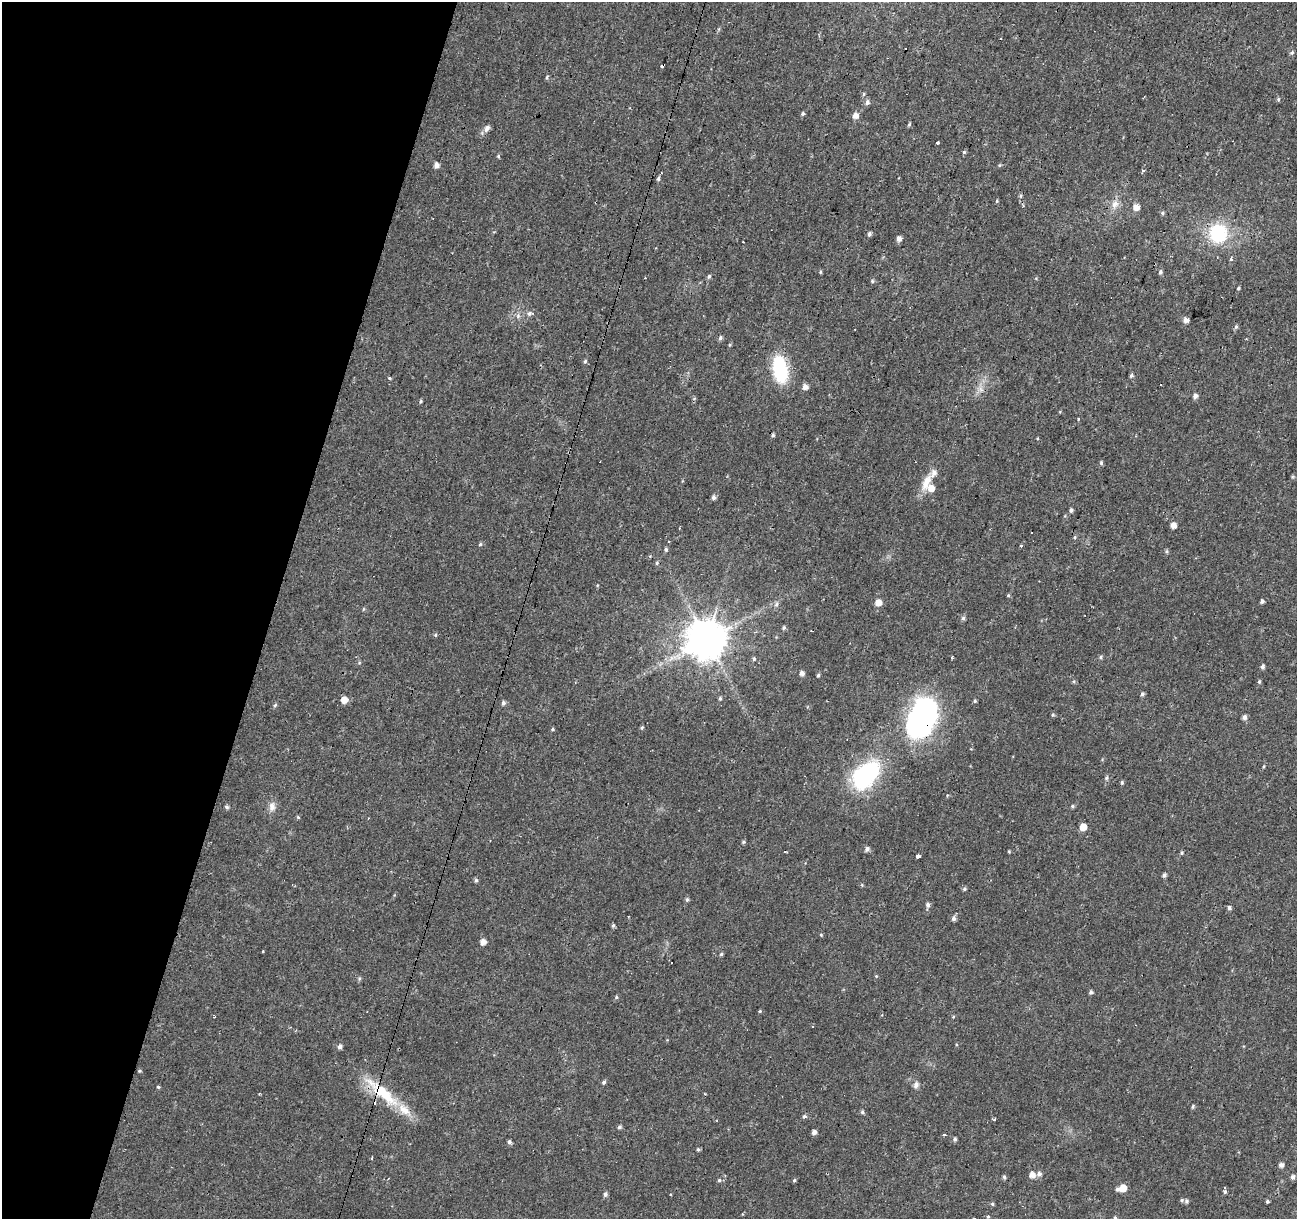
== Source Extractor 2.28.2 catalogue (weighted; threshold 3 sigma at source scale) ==
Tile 9 of 4 x 4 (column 1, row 3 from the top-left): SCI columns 1-1295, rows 1435-2651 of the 5186 x 5364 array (HDU 1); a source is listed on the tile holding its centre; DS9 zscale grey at full resolution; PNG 1299 x 1221 px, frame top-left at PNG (2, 2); no overlay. Shown black and unused: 21% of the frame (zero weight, under 2 of 3 exposures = <1% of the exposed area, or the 3 px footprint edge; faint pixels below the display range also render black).
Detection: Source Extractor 2.28.2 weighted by HDU 2 'WHT'; one run over the whole footprint, this tile lists its part. Background 0.024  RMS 0.0033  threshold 0.015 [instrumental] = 3 sigma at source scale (4.5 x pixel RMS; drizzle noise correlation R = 1.50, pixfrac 1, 0.0396/0.0396 arcsec/px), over >= 5 px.
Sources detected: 163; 14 cosmic-ray / hot-pixel residue — not listed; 6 inside a brighter listed object's ellipse — not listed separately; the other 143 listed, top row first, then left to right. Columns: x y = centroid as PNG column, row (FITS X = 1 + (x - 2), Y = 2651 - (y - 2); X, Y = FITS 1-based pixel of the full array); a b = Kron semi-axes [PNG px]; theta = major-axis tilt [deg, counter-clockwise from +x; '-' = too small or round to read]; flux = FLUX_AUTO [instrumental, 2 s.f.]
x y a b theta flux
1292 53 6 5 - 0.55
547 77 7 4 72 0.44
864 94 5 3 - 0.45
1278 99 6 4 71 0.46
867 102 6 5 - 1.1
803 114 5 5 - 0.51
855 116 6 6 - 2.1
909 124 5 4 - 0.46
487 128 9 7 46 1.3
938 143 3 3 - 1.2
498 156 5 3 - 0.36
437 165 5 5 - 1.9
999 165 5 4 - 0.41
658 179 5 4 - 0.63
1020 196 5 4 - 0.47
997 201 5 4 - 0.34
1115 204 11 9 58 2.4
1136 207 5 5 - 3.3
1163 213 6 4 -90 0.45
1218 233 18 16 87 21
869 234 6 4 59 0.75
899 239 5 5 - 1.6
1231 259 3 3 - 2.3
820 272 4 4 - 0.39
1160 272 5 4 - 0.68
709 276 7 4 62 0.57
872 281 5 5 - 0.49
1238 288 5 4 - 0.41
529 314 6 6 - 0.91
1186 320 5 5 - 2
1236 327 6 5 - 0.59
720 338 6 5 - 0.71
585 361 5 5 - 0.53
780 369 21 11 -80 28
1131 376 5 5 - 0.57
390 378 3 3 - 2.9
1161 385 3 3 - 1.5
805 387 5 5 - 1.9
981 389 7 4 -71 0.95
1195 396 5 5 - 1.2
420 401 5 4 - 0.44
773 435 5 4 - 0.53
1101 463 6 5 - 0.52
926 483 25 10 66 4.7
714 497 5 4 - 1
1071 510 5 4 - 0.67
1173 525 5 5 - 2.2
1075 537 5 3 - 0.37
668 542 3 2 - 0.29
480 544 5 4 - 0.46
666 549 5 4 - 0.55
1167 551 5 5 - 0.51
657 563 5 5 - 0.44
1008 595 5 4 - 0.36
1262 601 4 4 - 0.73
878 603 5 5 - 3.4
776 604 7 5 85 0.82
363 609 5 3 - 0.32
963 618 6 5 - 0.72
784 628 6 5 - 0.54
435 635 5 4 - 0.44
707 640 11 11 - 1000
1101 657 5 4 - 0.51
754 659 5 4 - 0.51
1262 667 5 4 - 0.75
802 673 5 5 - 1.3
818 675 5 4 - 0.48
1074 681 5 4 - 0.4
1259 682 5 4 - 0.48
1142 694 5 4 - 0.68
720 698 5 4 - 0.47
344 700 5 5 - 3.5
975 701 4 4 - 0.45
503 703 5 5 - 0.86
275 705 6 4 52 0.54
1053 715 5 5 - 0.42
1244 717 5 5 - 1.2
922 718 41 25 67 76
642 728 5 4 - 0.44
553 729 5 4 - 0.42
1264 766 4 3 - 0.33
865 775 33 21 47 38
1106 778 6 5 - 0.63
1122 782 5 4 - 0.5
1072 806 5 4 - 0.52
226 807 5 4 - 0.68
272 807 13 9 82 2.1
298 817 5 4 - 0.36
1083 827 5 5 - 4.2
743 842 5 4 - 0.46
867 849 5 5 - 1.2
1182 853 5 4 - 0.48
918 856 3 3 - 4.8
1164 875 5 4 - 0.87
476 880 5 5 - 0.58
964 889 5 5 - 0.55
687 900 6 5 - 0.6
928 905 6 5 - 1
1229 908 5 5 - 0.77
954 918 6 5 - 1
613 925 5 4 - 0.54
821 935 4 3 - 0.31
483 942 5 5 - 2.3
262 951 3 3 - 0.88
721 954 5 4 - 0.49
876 976 5 4 - 0.33
359 979 6 5 - 0.52
1091 992 5 4 - 0.69
616 997 5 4 - 0.45
760 1011 4 4 - 0.35
339 1046 5 5 - 1.2
139 1071 4 3 - 0.39
604 1082 5 4 - 0.68
916 1085 9 7 69 1.1
158 1087 4 4 - 0.43
385 1095 42 15 -43 15
1192 1106 5 3 - 0.46
862 1112 5 4 - 0.59
804 1116 6 5 - 0.66
995 1119 3 3 - 0.74
619 1127 5 4 - 0.71
814 1132 5 4 - 1.3
944 1135 4 3 - 0.37
955 1139 5 4 - 0.68
509 1142 5 5 - 0.75
698 1149 4 4 - 0.55
372 1157 4 2 - 0.27
1281 1165 5 5 - 1.3
1039 1174 6 6 - 1.1
1032 1175 6 6 - 2
1004 1177 5 4 - 0.6
1292 1177 6 5 - 0.92
719 1180 5 4 - 0.48
794 1180 5 4 - 0.44
1225 1187 3 3 - 0.67
1123 1188 6 5 - 4.4
1225 1192 5 4 - 0.49
605 1194 6 5 - 0.88
1186 1201 6 5 - 0.68
1267 1201 4 4 - 0.52
992 1204 5 4 - 0.47
988 1217 3 3 - 6.7
1115 1218 4 4 - 0.4
Overlapping masked pixels (flux is a lower limit): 2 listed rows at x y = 922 718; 385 1095
Isophote crosses this tile's border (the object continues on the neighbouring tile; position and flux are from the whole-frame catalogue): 1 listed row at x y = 1115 1218
Unlisted compact peaks at least as high as the median listed source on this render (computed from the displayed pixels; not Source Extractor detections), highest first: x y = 964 152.